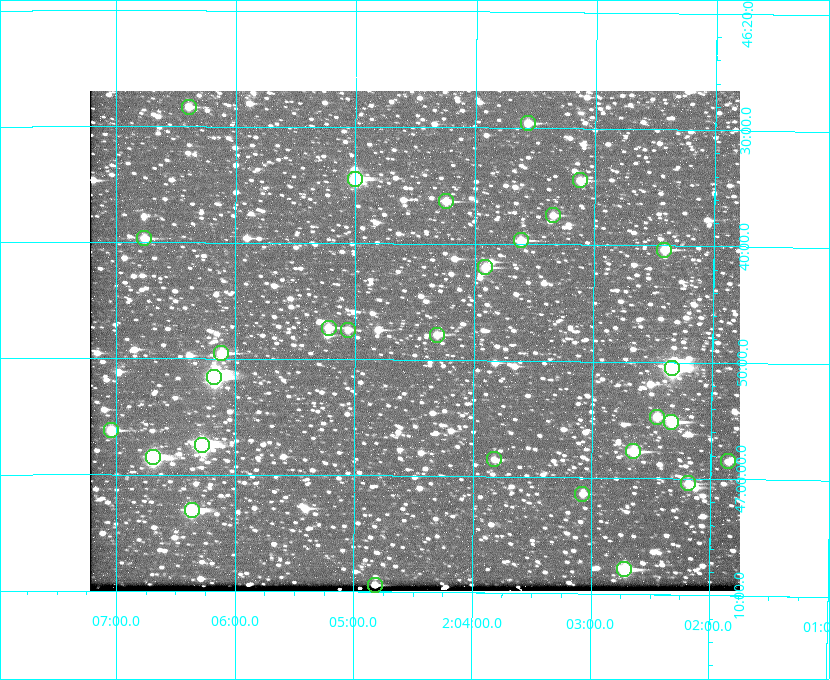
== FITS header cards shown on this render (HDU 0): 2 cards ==
NAXIS1  =                  650 / Width of table row in bytes
NAXIS2  =                  500 / Number of rows in table

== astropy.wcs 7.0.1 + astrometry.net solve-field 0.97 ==
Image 650 x 500 px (HDU 0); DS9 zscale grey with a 90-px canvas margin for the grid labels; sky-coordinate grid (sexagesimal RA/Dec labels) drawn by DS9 from the SOLVED WCS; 29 Tycho-2 reference stars matched to detected sources circled (green)
Header WCS: none
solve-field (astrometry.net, Tycho-2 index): SOLVED blind (the file carries no WCS)
Solved WCS: RA---TAN-SIP/DEC--TAN-SIP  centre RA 02:04:30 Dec +46:48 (31.12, +46.81 deg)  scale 5.16 arcsec/px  FOV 55.9' x 43.0'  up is +180 deg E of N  parity flipped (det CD > 0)
(file carries no celestial WCS; the grid is the blind solution)
Tycho-2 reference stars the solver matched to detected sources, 29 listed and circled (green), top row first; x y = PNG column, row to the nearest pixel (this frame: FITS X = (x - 90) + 1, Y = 500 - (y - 91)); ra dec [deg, ICRS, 3 dp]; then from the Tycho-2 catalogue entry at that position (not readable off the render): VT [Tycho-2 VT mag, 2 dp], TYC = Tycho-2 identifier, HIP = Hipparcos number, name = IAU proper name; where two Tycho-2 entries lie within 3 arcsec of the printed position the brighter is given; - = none
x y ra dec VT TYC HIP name
189 107 31.598 +46.472 10.81 3281-451-1 - -
528 123 30.892 +46.493 10.70 3280-490-1 - -
355 179 31.250 +46.575 8.43 3281-919-1 - -
580 180 30.782 +46.574 10.16 3280-645-1 - -
446 201 31.061 +46.606 9.99 3281-582-1 - -
553 215 30.837 +46.625 10.69 3280-1254-1 - -
144 238 31.690 +46.661 10.70 3281-375-1 - -
521 240 30.904 +46.661 9.60 3280-781-1 - -
664 250 30.604 +46.672 9.47 3280-908-1 - -
485 267 30.978 +46.700 9.85 3281-909-1 - -
329 328 31.305 +46.788 10.64 3281-663-1 - -
348 330 31.264 +46.791 10.76 3281-86-1 - -
437 335 31.078 +46.798 10.61 3281-114-1 - -
221 353 31.529 +46.825 9.32 3281-34-1 - -
672 368 30.583 +46.843 7.07 3280-746-1 9508 -
214 377 31.543 +46.860 7.50 3281-160-1 9805 -
657 417 30.615 +46.912 10.08 3284-203-1 - -
671 422 30.584 +46.919 9.47 3284-629-1 - -
111 430 31.760 +46.936 9.76 3285-99-1 - -
202 445 31.569 +46.957 8.53 3285-177-1 9816 -
633 451 30.663 +46.962 9.31 3284-347-1 - -
153 457 31.671 +46.975 8.89 3285-43-1 - -
494 459 30.956 +46.975 11.27 3285-185-1 - -
728 461 30.464 +46.975 10.61 3284-511-1 - -
688 483 30.548 +47.007 10.42 3284-727-1 - -
582 494 30.769 +47.024 11.20 3284-681-1 - -
192 510 31.591 +47.051 8.70 3285-1195-1 - -
624 569 30.679 +47.131 10.02 3284-307-1 - -
375 585 31.205 +47.157 10.28 3285-879-1 - -